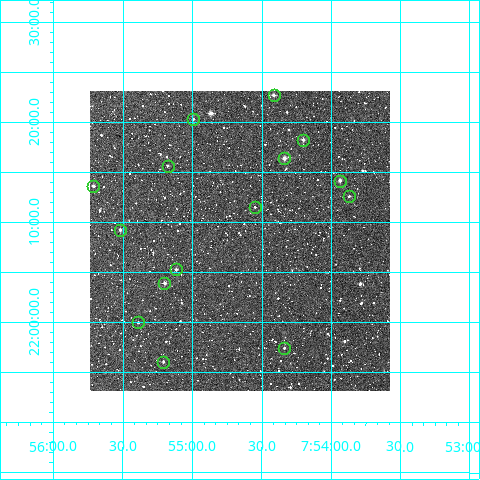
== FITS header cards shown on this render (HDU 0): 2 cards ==
NAXIS1  =                  300
NAXIS2  =                  300

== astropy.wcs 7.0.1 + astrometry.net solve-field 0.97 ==
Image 300 x 300 px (HDU 0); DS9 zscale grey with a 90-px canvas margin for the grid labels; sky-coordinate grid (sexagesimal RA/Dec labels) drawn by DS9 from the SOLVED WCS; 15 Tycho-2 reference stars matched to detected sources circled (green)
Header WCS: RA---TAN/DEC--TAN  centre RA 07:54:40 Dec +22:08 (118.66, +22.14 deg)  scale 6 arcsec/px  FOV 30.0' x 30.0'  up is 0 deg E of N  parity normal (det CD < 0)
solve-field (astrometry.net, Tycho-2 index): VERIFIED the header's WCS against the Tycho-2 star catalogue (verified at 2 index scales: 11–15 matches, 0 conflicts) and refined it, rather than solving blind
Solved WCS: RA---TAN-SIP/DEC--TAN-SIP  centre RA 07:54:40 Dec +22:08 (118.67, +22.14 deg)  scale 6.01 arcsec/px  FOV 30.0' x 30.0'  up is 0 deg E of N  parity normal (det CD < 0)
The solver's refit moves the header's centre by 2.1 arcsec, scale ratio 1.001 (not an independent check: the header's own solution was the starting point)
Tycho-2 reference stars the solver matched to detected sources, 15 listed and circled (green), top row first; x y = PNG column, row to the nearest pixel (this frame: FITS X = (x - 90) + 1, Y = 300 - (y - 91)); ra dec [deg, ICRS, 3 dp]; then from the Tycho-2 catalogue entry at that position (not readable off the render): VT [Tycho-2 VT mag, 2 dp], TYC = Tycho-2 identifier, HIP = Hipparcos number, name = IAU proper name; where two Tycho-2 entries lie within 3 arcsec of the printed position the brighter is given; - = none
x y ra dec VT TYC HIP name
274 95 118.604 +22.378 10.90 1375-240-1 - -
193 119 118.749 +22.338 12.60 1375-406-1 - -
303 140 118.551 +22.304 11.18 1375-706-1 - -
284 158 118.585 +22.272 10.57 1375-328-1 - -
168 166 118.795 +22.260 11.99 1375-758-1 - -
340 181 118.485 +22.235 10.60 1375-352-1 - -
93 186 118.928 +22.227 11.53 1375-452-1 - -
349 196 118.468 +22.210 12.13 1375-268-1 - -
255 207 118.638 +22.191 12.23 1375-454-1 - -
120 230 118.880 +22.153 11.61 1375-584-1 - -
176 269 118.780 +22.087 11.50 1375-804-1 - -
164 283 118.800 +22.065 11.49 1375-447-1 - -
138 322 118.848 +21.999 12.09 1375-893-1 - -
284 348 118.585 +21.957 12.44 1375-1526-1 - -
163 362 118.802 +21.934 11.49 1375-283-1 - -